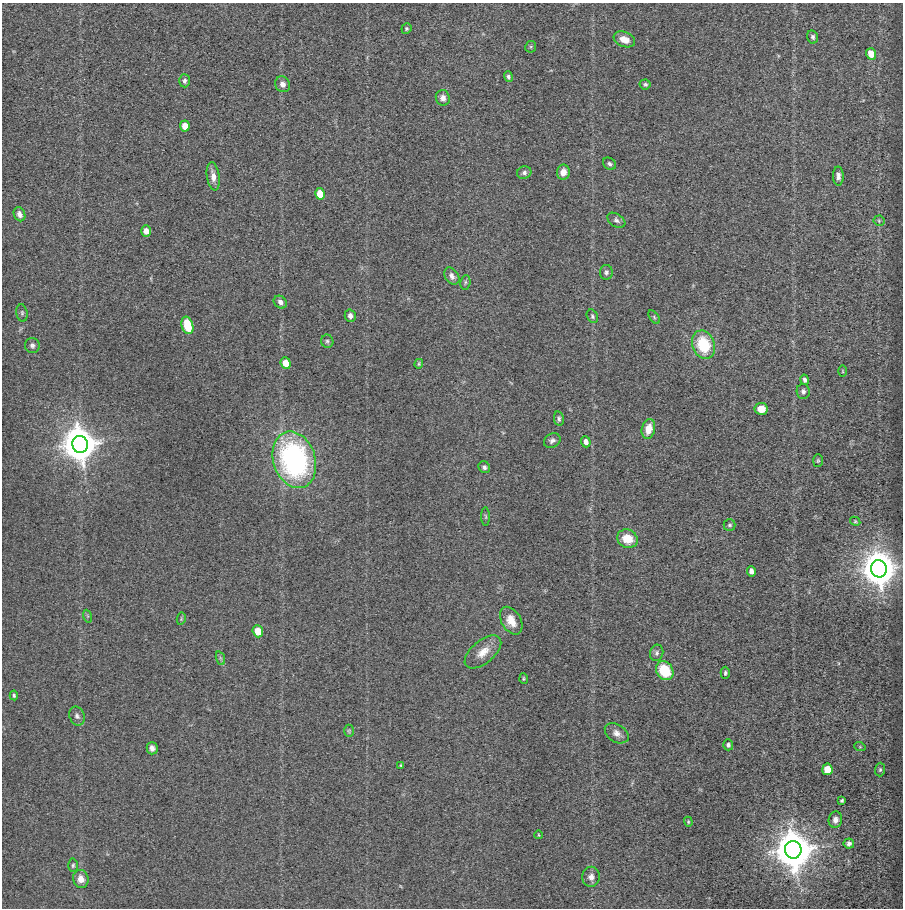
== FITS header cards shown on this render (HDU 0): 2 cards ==
NAXIS1  =                  901 /Number of positions along axis 1
NAXIS2  =                  906 /Number of positions along axis 2

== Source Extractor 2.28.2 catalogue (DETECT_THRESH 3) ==
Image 901 x 906 px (HDU 0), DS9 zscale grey, 1 PNG px = 1 image px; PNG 905 x 910 px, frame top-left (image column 1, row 906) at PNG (2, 3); each listed source drawn as its Kron ellipse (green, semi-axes under 4 px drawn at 4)
Background 0.166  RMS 1.7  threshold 5.23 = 3 sigma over >= 5 px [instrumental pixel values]
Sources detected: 82; all 82 listed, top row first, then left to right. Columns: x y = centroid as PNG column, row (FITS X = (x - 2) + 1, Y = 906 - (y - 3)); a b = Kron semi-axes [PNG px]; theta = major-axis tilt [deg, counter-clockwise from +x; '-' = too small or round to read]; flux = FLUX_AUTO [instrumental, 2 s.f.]
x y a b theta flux
406 29 5 5 - 200
813 37 7 5 -76 280
624 39 11 7 -21 1200
531 47 6 5 - 180
871 54 6 5 - 2200
508 77 5 4 - 270
185 81 6 5 - 330
283 84 8 7 - 580
645 84 5 5 - 210
443 98 8 7 - 580
185 126 5 5 - 1700
609 164 7 5 -34 280
563 172 7 6 - 950
524 173 7 6 - 360
213 176 14 6 -82 910
838 176 9 5 -89 510
320 194 6 5 - 2200
19 214 7 5 -65 500
616 220 10 6 -34 390
879 221 5 5 - 160
146 231 5 4 - 820
606 272 7 6 - 330
452 276 9 6 -55 590
465 282 7 5 83 240
280 302 7 6 - 530
22 313 9 5 -81 250
350 316 6 5 - 440
592 316 7 5 -62 220
654 317 8 4 -55 160
187 325 9 5 -74 3500
327 341 7 6 - 260
32 345 7 7 - 350
703 345 15 11 -70 5600
286 363 6 5 - 1700
419 364 5 3 - 150
843 371 6 3 -89 120
805 380 5 4 - 330
803 391 8 6 -81 390
761 409 6 6 - 1600
559 419 7 5 -80 270
648 429 10 6 78 1500
552 441 9 6 32 410
586 442 6 5 - 640
80 444 8 7 - 640000
294 460 29 21 -72 28000
818 461 6 5 - 170
484 467 6 5 - 290
486 517 9 4 -89 200
855 521 5 3 - 130
729 525 6 6 - 230
627 539 10 9 - 2400
879 569 9 8 - 530000
751 571 5 4 - 730
87 616 6 4 -71 160
181 619 6 4 79 140
511 621 15 9 -60 1500
258 631 6 5 - 2000
483 652 22 11 40 1700
657 653 8 6 76 330
220 658 7 4 -71 230
665 671 10 8 -55 4500
725 673 6 4 -89 250
524 679 5 3 - 140
14 695 5 3 - 170
77 716 10 7 -67 410
349 731 6 5 - 160
617 733 13 8 -32 760
728 745 5 5 - 300
860 747 6 3 -18 120
152 748 6 5 - 510
401 765 3 2 - 130
827 769 5 5 - 3300
880 770 7 5 89 210
842 800 3 3 - 190
835 820 8 6 80 650
688 822 5 4 - 140
539 835 4 3 - 95
849 843 5 5 - 420
793 850 9 8 - 750000
73 865 7 4 88 200
591 877 10 9 - 650
81 879 9 7 -75 1000